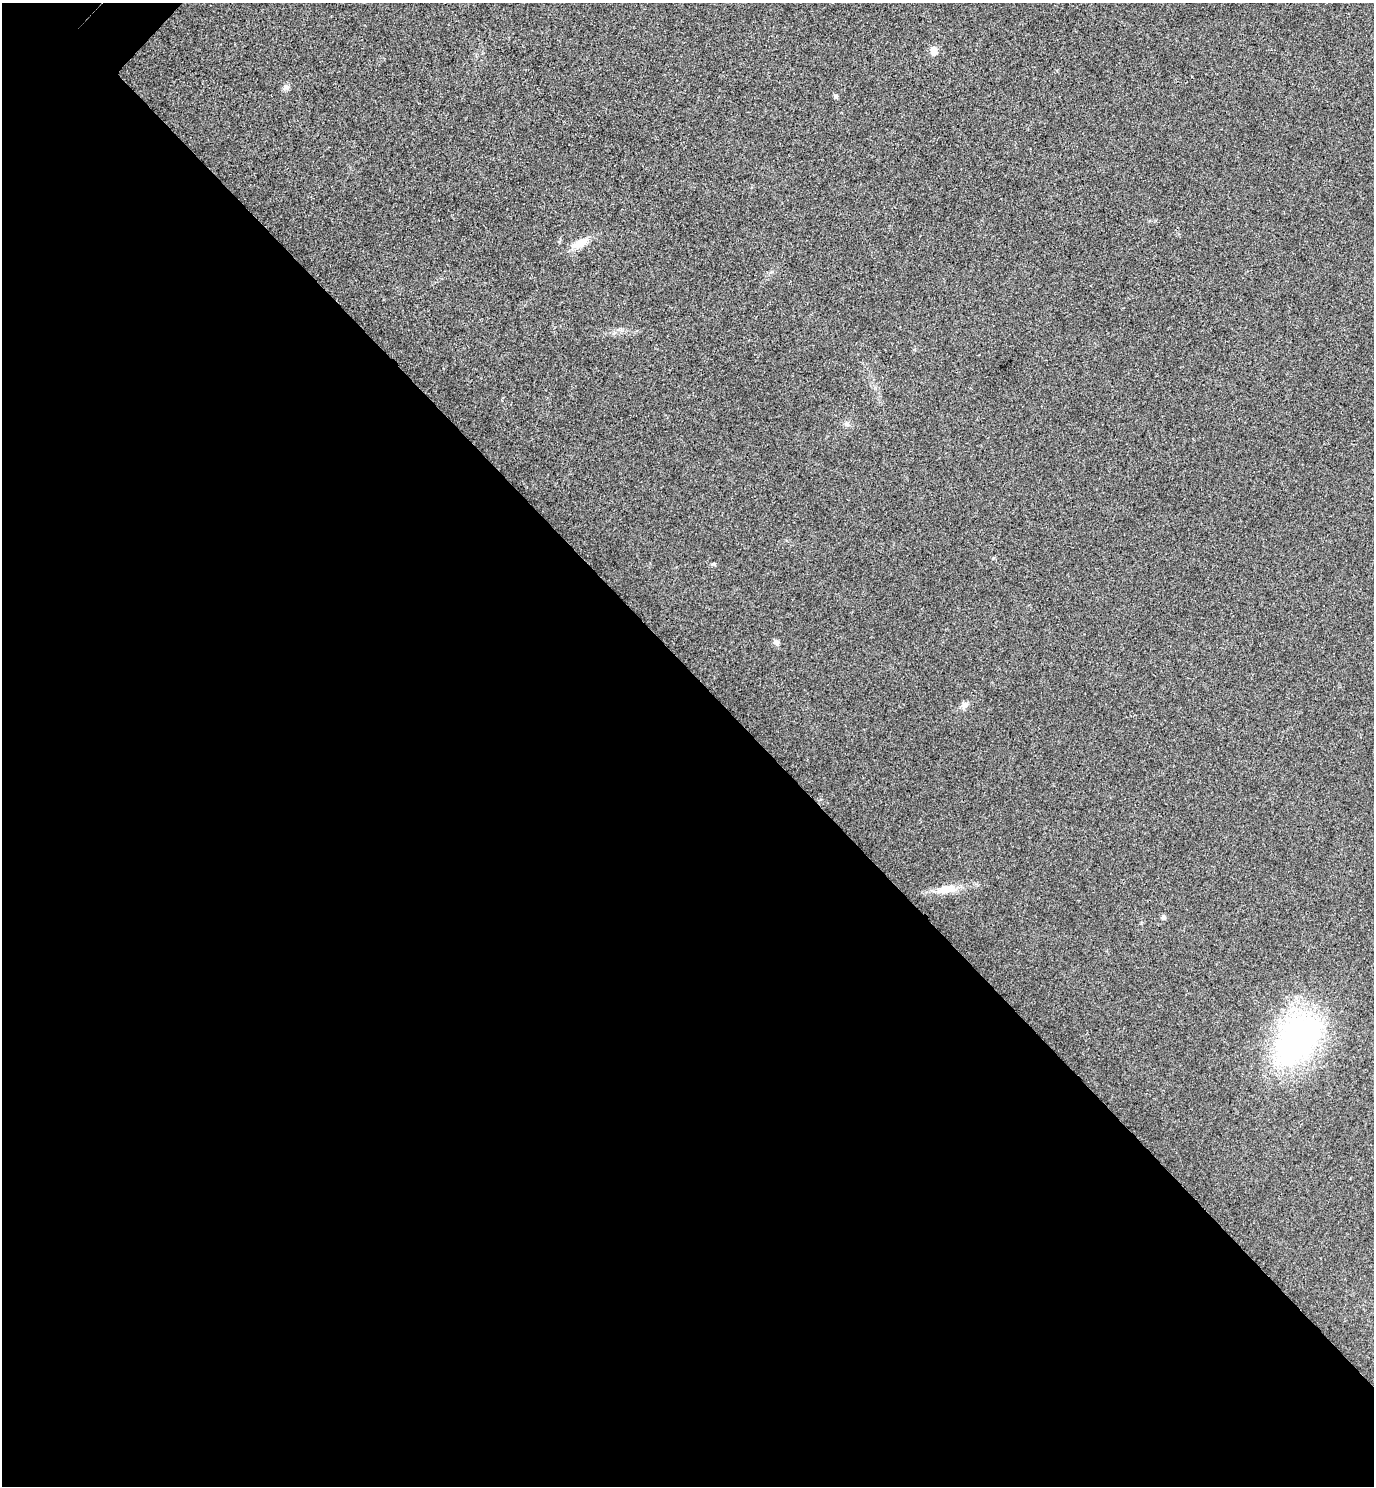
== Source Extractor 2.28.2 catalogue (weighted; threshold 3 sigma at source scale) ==
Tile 14 of 4 x 4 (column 2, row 4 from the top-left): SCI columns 1572-2943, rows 47-1530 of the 6026 x 6025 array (HDU 1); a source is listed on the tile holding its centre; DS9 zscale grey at full resolution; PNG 1376 x 1488 px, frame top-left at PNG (2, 3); no overlay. Shown black and unused: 55% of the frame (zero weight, under 3 of 4 exposures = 6% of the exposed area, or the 3 px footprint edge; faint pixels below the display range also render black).
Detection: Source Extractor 2.28.2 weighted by HDU 2 'WHT'; one run over the whole footprint, this tile lists its part. Background 0.0217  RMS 0.0063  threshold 0.0282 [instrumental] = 3 sigma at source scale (4.5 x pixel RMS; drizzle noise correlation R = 1.50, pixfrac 1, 0.05/0.05 arcsec/px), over >= 5 px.
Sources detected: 10; all 10 listed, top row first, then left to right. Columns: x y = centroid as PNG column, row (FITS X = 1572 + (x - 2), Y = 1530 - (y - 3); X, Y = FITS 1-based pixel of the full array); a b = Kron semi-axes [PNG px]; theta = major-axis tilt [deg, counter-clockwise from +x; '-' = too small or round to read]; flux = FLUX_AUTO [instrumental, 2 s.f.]
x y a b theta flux
934 51 10 8 81 4.2
286 87 9 3 -5 1.2
835 96 7 5 -59 0.93
580 243 20 9 29 7.6
847 424 7 5 -38 1.5
776 642 8 6 -36 1.7
964 705 10 7 13 2.3
946 890 28 10 1 8.8
1164 917 7 5 2 1.3
1297 1040 41 25 52 210
Unlisted compact peaks at least as high as the median listed source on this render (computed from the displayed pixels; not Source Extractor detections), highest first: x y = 713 564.